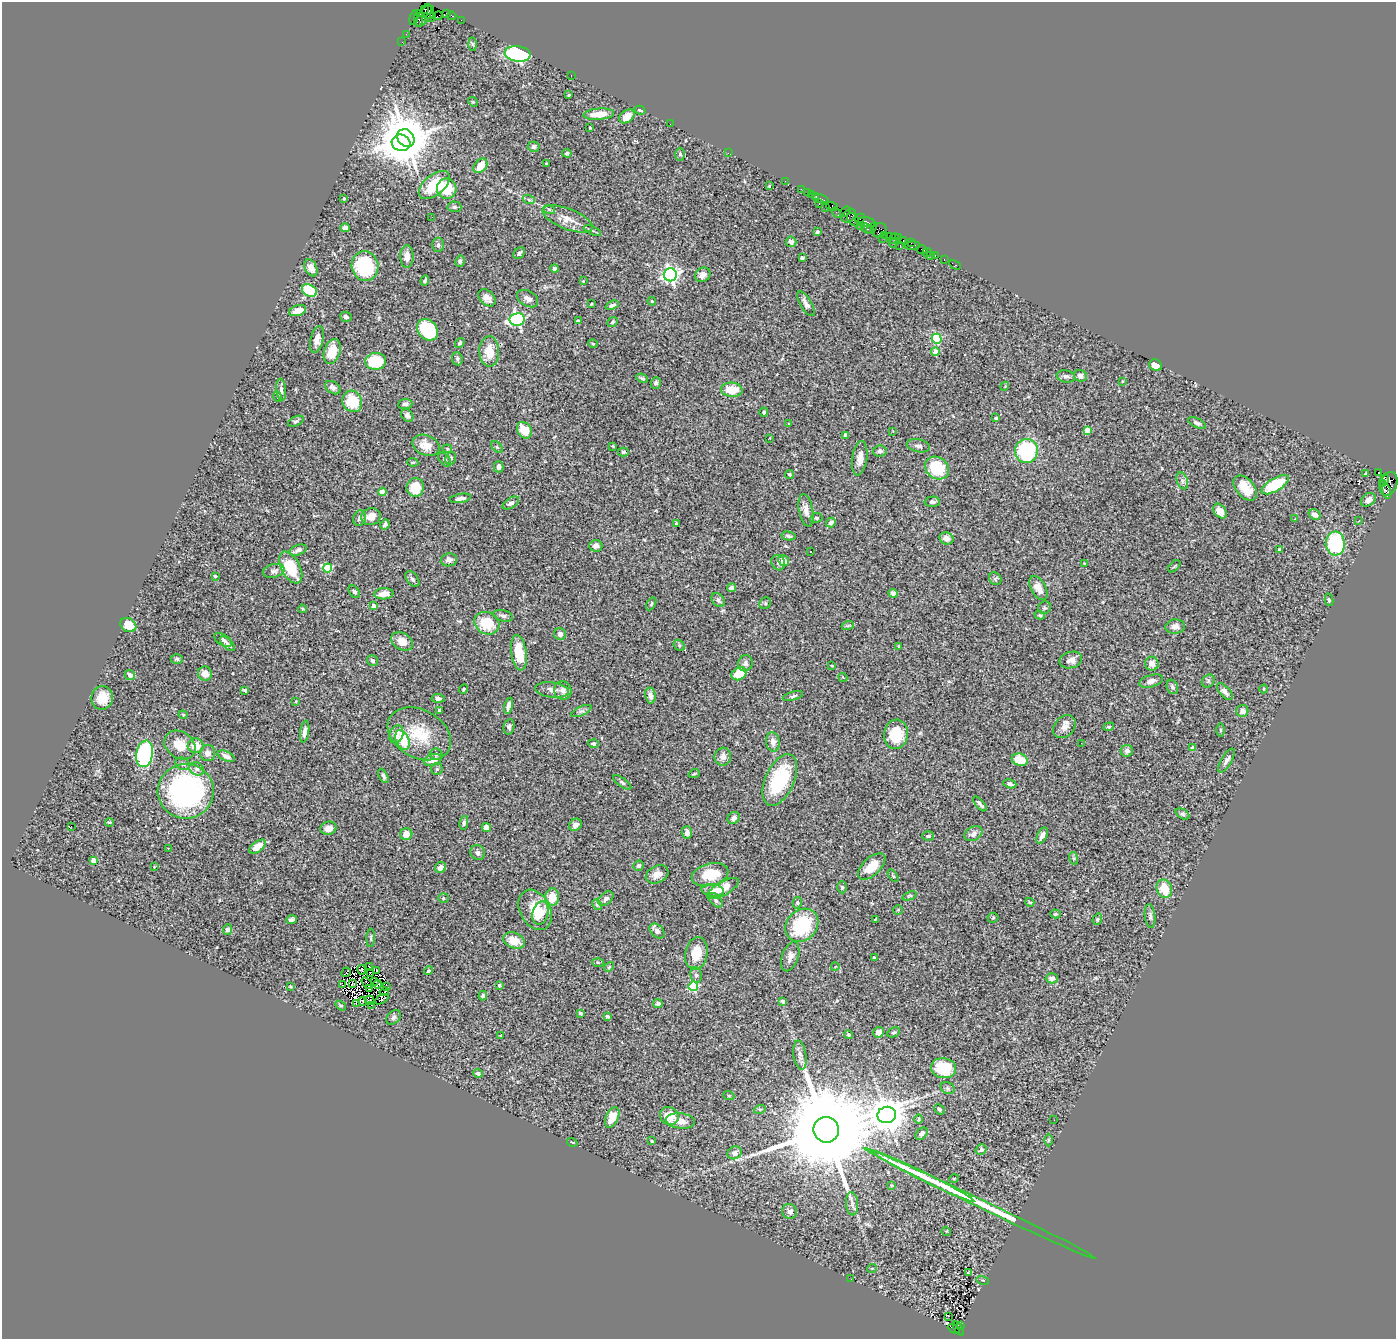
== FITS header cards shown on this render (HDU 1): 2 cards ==
NAXIS1  =                 1394
NAXIS2  =                 1337

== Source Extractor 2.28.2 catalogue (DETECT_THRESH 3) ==
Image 1394 x 1337 px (HDU 1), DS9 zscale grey, 1 PNG px = 1 image px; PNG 1398 x 1341 px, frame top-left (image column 1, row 1337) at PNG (2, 2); each listed source drawn as its Kron ellipse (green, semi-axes under 4 px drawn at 4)
Background 1.64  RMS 0.066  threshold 0.197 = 3 sigma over >= 5 px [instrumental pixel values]
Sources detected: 414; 3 with non-positive FLUX_AUTO (blend fragments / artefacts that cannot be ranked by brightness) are neither listed nor drawn; the other 411 listed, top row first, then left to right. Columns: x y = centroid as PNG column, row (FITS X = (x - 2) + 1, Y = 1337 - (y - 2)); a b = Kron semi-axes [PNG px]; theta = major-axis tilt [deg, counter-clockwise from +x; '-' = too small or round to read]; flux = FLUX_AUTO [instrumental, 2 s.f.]
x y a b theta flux
425 9 3 3 - 64
428 11 7 5 -83 140
420 13 3 3 - 99
447 13 4 3 - 160
424 16 12 5 57 450
438 16 5 2 - 110
452 16 4 3 - 79
430 17 6 4 20 370
414 18 8 3 75 110
418 19 8 4 88 340
461 20 2 2 - 29
406 34 2 2 - 22
402 42 2 2 - 24
472 44 6 4 -88 6
518 54 13 8 -9 500
571 75 2 2 - 4.2
569 95 3 3 - 3.8
473 102 5 4 - 4.7
640 110 5 3 - 6.4
599 114 15 5 4 65
627 116 8 6 38 39
670 124 2 2 - 11
590 128 3 2 - 3.5
406 138 9 8 - 18000
401 143 9 8 - 8500
534 147 6 5 - 13
567 153 4 3 - 7.3
728 153 2 2 - 33
680 154 6 4 -87 9.8
546 164 3 2 - 3.2
480 166 8 6 49 57
785 181 2 2 - 27
434 185 18 10 40 170
769 186 3 3 - 4.6
447 189 10 9 - 120
801 189 2 2 - 23
807 192 2 2 - 59
811 194 3 3 - 88
816 196 4 3 - 96
344 199 4 3 - 6.7
820 199 8 3 -17 260
529 200 6 3 -19 5.6
819 203 3 3 - 110
454 207 7 5 -3 8.5
826 207 2 2 - 58
832 207 6 4 -16 120
549 209 6 3 -19 6
845 212 6 3 40 140
836 213 5 2 - 150
849 216 8 5 40 500
432 217 2 2 - 40
860 218 5 4 - 200
568 219 27 10 -21 59
853 220 7 5 -50 490
866 222 9 5 -8 510
860 226 3 2 - 59
345 228 4 4 - 23
872 228 6 4 47 200
867 229 6 4 -39 370
879 230 7 7 - 330
592 231 9 3 -22 7.1
817 232 4 3 - 6.6
885 235 2 2 - 44
889 236 2 2 - 53
898 237 3 2 - 79
883 238 3 2 - 21
893 239 6 3 43 140
903 241 3 2 - 73
791 242 5 5 - 15
894 243 5 3 - 120
911 243 3 2 - 120
438 245 7 6 - 9.6
900 246 3 2 - 200
913 246 7 4 3 170
922 249 6 2 -18 74
519 253 7 5 45 9.3
927 253 5 2 - 31
930 255 3 2 - 21
935 255 3 2 - 110
407 256 11 6 89 32
802 258 4 3 - 11
944 260 3 2 - 57
460 261 6 4 77 9.8
955 265 6 3 -28 39
365 266 15 13 -76 320
311 268 9 6 -64 32
555 269 4 4 - 9.7
670 275 6 6 - 1600
703 275 8 6 37 26
425 280 5 3 - 7.1
583 281 4 4 - 3.9
309 290 8 5 -28 180
487 298 10 7 -44 27
528 299 11 7 -31 23
652 301 4 3 - 3.9
591 304 3 2 - 3.9
806 304 14 5 -59 19
612 305 7 4 22 12
298 311 9 5 17 42
346 317 6 5 - 10
517 319 7 6 - 920
579 321 4 3 - 7.3
612 322 6 4 41 7.5
427 330 12 9 -49 250
937 339 5 5 - 260
317 340 14 6 78 30
460 343 5 3 - 6.5
593 344 5 3 - 5
489 351 15 10 -89 80
332 352 13 8 73 82
935 352 4 4 - 68
457 359 6 5 - 11
376 361 10 8 4 210
1155 365 6 5 - 33
1066 376 9 6 -10 15
1080 376 6 6 - 20
642 378 6 4 -23 7.2
1122 381 3 2 - 2.5
656 383 6 5 - 12
1005 386 4 3 - 3.8
333 388 8 6 -32 14
281 390 11 5 -84 16
732 390 11 7 -4 88
278 397 5 3 - 4.5
352 401 11 9 -65 130
405 404 7 5 5 9.8
764 412 4 4 - 14
407 415 7 5 -47 11
996 418 4 3 - 7.2
296 421 8 4 25 8.8
1197 423 9 4 -26 12
788 424 3 2 - 2.9
524 430 9 7 -58 81
1087 430 4 4 - 81
893 431 3 3 - 2.6
846 435 4 3 - 13
770 438 3 2 - 15
426 445 14 10 -23 56
613 446 3 2 - 3.9
918 446 12 6 -12 16
497 447 7 4 -45 7
447 449 5 4 - 5.1
880 451 7 5 8 14
1026 451 12 11 - 360
623 452 6 4 0 7.1
451 458 6 5 - 9.2
860 458 17 7 81 40
445 460 8 4 -51 9.4
413 462 5 4 - 5.4
499 467 5 5 - 17
937 468 13 10 -35 190
1378 472 4 3 - 650
790 474 4 4 - 5.6
1366 474 3 3 - 11
1385 479 4 3 - 580
1182 481 9 5 -72 13
1382 483 3 2 - 110
1389 484 12 8 72 930
1275 485 15 6 31 210
415 487 9 8 - 92
1245 488 14 9 -49 79
1386 491 8 3 -75 290
382 492 4 4 - 81
460 498 10 4 10 17
1368 500 8 6 40 22
932 502 7 5 1 12
511 503 9 5 33 12
806 510 16 7 -78 31
1220 511 8 6 -54 47
1315 514 6 5 - 20
371 517 10 8 16 37
359 518 8 6 72 13
816 518 6 4 10 7.1
1295 519 3 3 - 4.9
1359 521 3 2 - 4.1
831 522 5 4 - 10
676 523 3 2 - 3.3
385 524 5 3 - 12
789 536 7 4 -11 8.5
946 538 7 6 - 28
1335 544 12 9 -87 350
596 546 6 5 - 16
298 550 9 5 20 21
1279 550 4 3 - 6.7
811 552 2 2 - 3.9
449 560 8 6 9 19
784 560 6 5 - 35
778 563 8 6 -63 12
1084 563 3 2 - 2.6
1174 566 7 3 45 4.4
291 567 17 9 -61 150
328 568 4 4 - 160
274 571 11 6 15 17
215 576 4 4 - 4.5
412 579 9 5 -51 12
995 579 7 5 -46 7.9
731 588 5 4 - 18
1038 588 13 7 -61 39
354 592 7 4 -53 13
893 593 4 4 - 16
384 594 10 5 3 49
718 600 8 6 -51 12
1329 600 6 4 -78 6.8
765 603 6 5 - 7.3
651 604 7 4 60 6.2
373 606 4 3 - 21
1044 608 7 6 - 8.4
302 609 4 3 - 4.9
1040 615 5 4 - 6.5
503 616 10 5 -14 13
487 623 13 11 -29 120
128 625 8 6 -31 68
848 625 6 4 20 6.5
1175 627 9 7 5 30
560 634 6 6 - 19
223 640 10 5 -33 11
402 641 11 8 -30 46
227 644 9 4 -44 14
679 645 6 4 -46 7.3
899 646 3 3 - 6.1
519 653 18 7 -81 110
177 659 6 5 - 6.8
1071 660 11 8 15 30
373 661 5 5 - 16
745 663 8 7 - 15
1152 664 7 7 - 32
832 666 3 2 - 3.1
205 674 7 7 - 40
739 674 8 6 28 91
130 675 5 5 - 16
843 677 5 3 - 3.6
1151 681 12 6 16 22
1208 681 7 6 - 9.9
1172 687 7 5 -69 9.8
464 689 5 3 - 5.7
1264 689 4 3 - 3.1
245 690 4 3 - 8.3
552 690 17 7 -7 32
563 690 9 8 - 22
1225 692 10 5 -48 18
650 696 8 5 -79 19
793 696 10 4 15 9.8
102 698 12 10 73 77
438 698 6 4 -2 11
296 701 3 2 - 3.7
508 706 8 3 76 15
440 711 4 3 - 9.3
582 711 11 4 25 13
1242 711 6 6 - 24
183 715 4 4 - 4.2
509 727 8 5 79 13
1064 727 13 9 47 29
1109 727 5 4 - 6.3
1220 730 6 4 -90 6.4
305 732 11 4 82 20
396 734 9 7 68 38
419 734 34 24 -29 180
896 734 15 12 81 140
402 740 10 6 -68 130
773 742 10 7 -83 29
1081 743 2 2 - 7.2
593 744 5 4 - 8.6
180 745 17 13 -35 78
196 746 8 7 - 70
1193 748 4 4 - 22
1127 751 6 6 - 13
208 753 8 7 - 26
145 754 13 8 79 480
436 754 6 5 - 8.7
226 756 9 5 -24 20
723 757 9 8 - 25
433 760 9 6 18 35
1020 760 8 6 -15 96
1226 761 13 5 58 18
183 764 7 6 - 12
197 769 8 6 -30 14
437 769 6 5 - 8.1
694 774 6 3 18 4.6
383 776 8 4 -65 11
780 780 27 14 66 310
622 782 11 4 -36 8.5
1010 784 7 4 -16 13
186 791 28 27 - 1000
980 804 9 3 -50 12
1183 814 7 5 -27 8
734 818 6 5 - 19
109 822 4 2 - 4.4
464 823 7 4 79 9.4
575 825 7 5 39 19
71 826 2 2 - 38
486 827 4 4 - 32
329 828 8 6 16 30
687 832 6 5 - 15
406 834 6 6 - 48
973 834 9 6 27 22
1042 835 9 4 65 22
928 836 6 4 4 11
258 847 9 5 35 68
168 848 3 2 - 7.5
478 853 8 7 - 13
1073 858 6 4 -71 6
94 860 4 4 - 50
638 866 5 5 - 10
872 866 17 8 43 75
154 867 3 2 - 3.3
441 867 6 5 - 22
657 874 12 8 27 35
710 875 19 11 14 150
893 876 7 3 -56 5.8
842 887 6 5 - 6.6
723 889 18 6 29 74
1164 889 9 7 -68 94
713 890 11 6 -7 45
910 896 7 3 21 5.2
552 897 9 7 79 73
443 898 5 4 - 7.3
606 899 9 6 40 14
716 900 8 5 -46 11
1030 902 5 3 - 4.6
797 903 6 4 79 7.2
597 905 6 4 -62 5.8
535 910 21 15 -61 120
898 910 4 4 - 3.9
541 913 12 8 76 34
1055 914 5 4 - 5.5
1150 916 12 5 -84 13
993 918 5 5 - 6.3
875 919 3 2 - 3.3
1097 919 6 4 71 6.5
291 920 5 4 - 13
802 925 18 15 45 280
228 930 5 4 - 14
657 931 9 6 -44 20
371 938 9 3 87 6.2
514 940 11 7 -21 68
696 953 16 11 80 84
790 956 15 8 71 30
874 958 3 3 - 12
598 963 6 4 -3 5.8
369 966 2 2 - 4
609 967 5 4 - 5.8
835 967 4 3 - 3.3
362 970 5 2 - 6.7
377 970 3 2 - 5.4
428 971 5 4 - 6.1
346 972 5 2 - 5.3
370 974 3 2 - 0.043
696 975 8 5 -79 11
1052 978 6 5 - 18
375 981 4 2 - 3.2
367 983 6 2 -55 0.38
353 984 3 2 - 3.7
378 984 4 2 - 3.3
342 985 4 2 - 1
499 985 3 3 - 9.2
386 986 4 2 - 2.7
693 986 5 5 - 320
291 987 3 3 - 5.3
370 989 3 2 - 0.17
384 992 4 2 - 7.1
483 996 5 4 - 12
382 999 7 3 28 5
369 1000 5 2 - 6.1
363 1001 4 3 - 4.5
783 1001 4 3 - 19
356 1003 2 2 - 330
658 1003 5 4 - 12
341 1005 6 4 -33 5.9
371 1005 2 2 - 4.3
580 1013 4 3 - 14
608 1016 4 3 - 13
393 1017 8 6 46 11
879 1032 5 5 - 24
894 1032 7 4 28 7.1
500 1035 3 2 - 4.5
848 1035 4 4 - 6.5
800 1055 15 6 -81 22
943 1068 13 10 -10 180
478 1073 4 4 - 13
948 1088 7 5 -23 9.1
729 1096 5 3 - 3.7
760 1109 6 4 16 5.5
940 1109 6 4 -42 9.3
887 1115 9 8 - 11000
669 1116 10 8 -29 88
612 1117 11 6 64 75
919 1119 5 4 - 5.3
1054 1120 2 2 - 6.4
680 1121 15 7 -5 37
826 1130 13 12 - 130000
921 1134 7 5 47 13
1048 1140 6 4 89 5.8
652 1141 3 2 - 6.7
572 1142 5 3 - 3.7
981 1150 6 4 32 16
735 1153 7 6 - 19
923 1176 57 3 -26 140
954 1179 5 3 - 3.5
892 1185 3 2 - 3.8
980 1203 128 4 -26 470
852 1204 12 6 -85 16
789 1211 7 7 - 20
946 1231 5 3 - 3.6
872 1268 5 3 - 4
968 1272 3 2 - 2.8
851 1279 2 2 - 3
983 1280 6 2 -13 3.8
948 1316 3 2 - 4.3
960 1325 3 2 - 140
959 1328 8 2 -56 160
954 1329 6 3 -27 280
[3 non-positive-flux detections neither listed nor drawn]